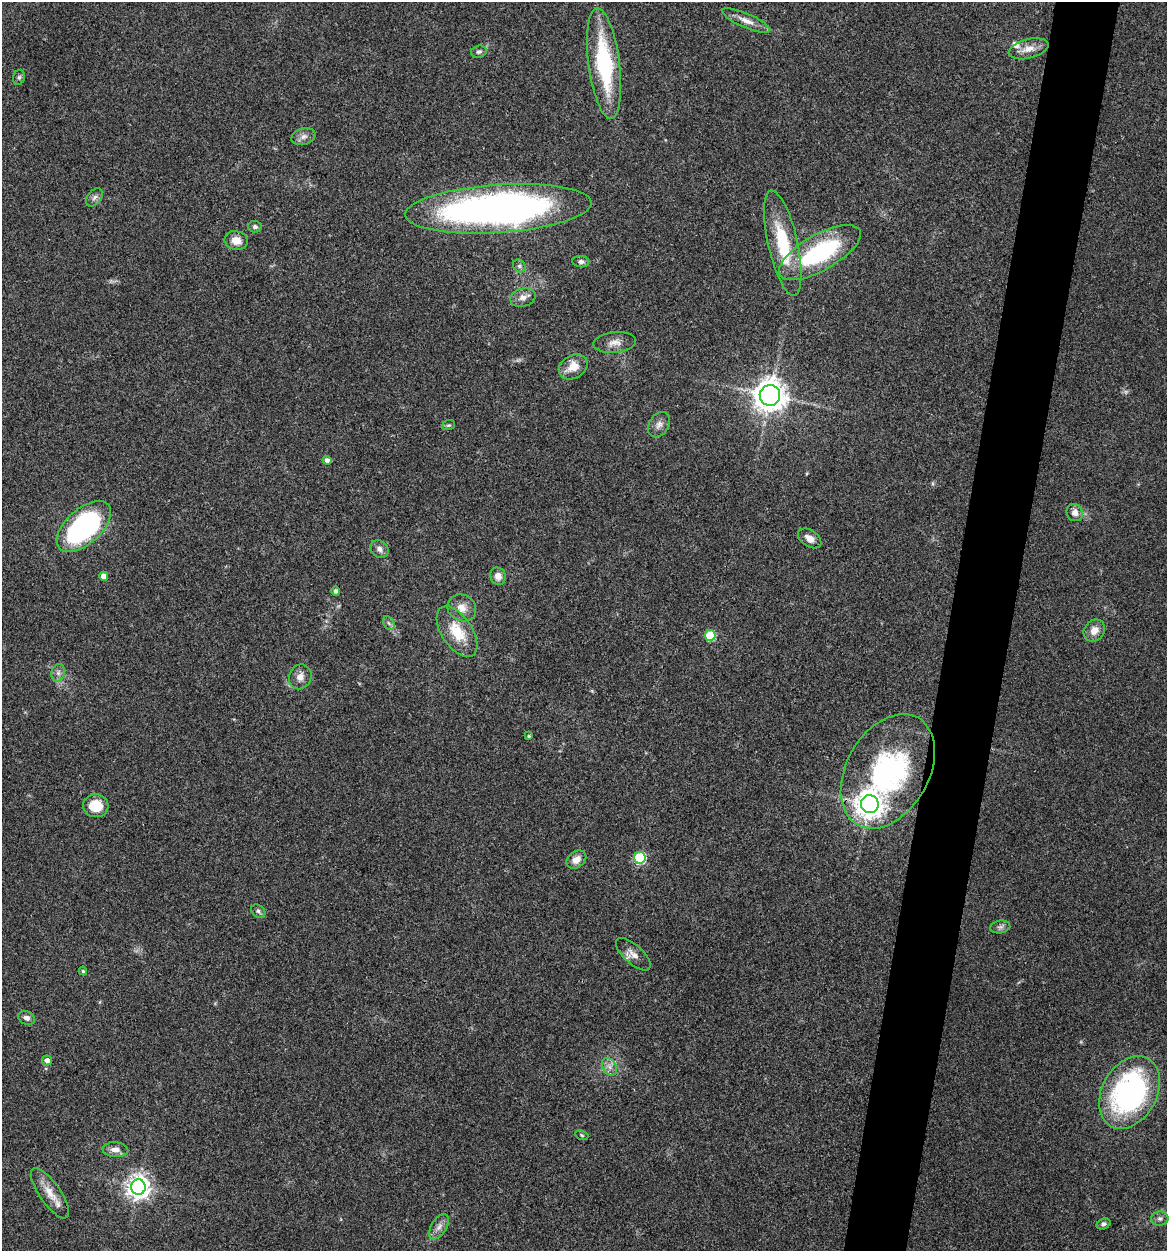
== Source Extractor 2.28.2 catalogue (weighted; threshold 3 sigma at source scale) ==
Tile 10 of 4 x 4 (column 2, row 3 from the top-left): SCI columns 1408-2572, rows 1253-2501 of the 5022 x 5005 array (HDU 1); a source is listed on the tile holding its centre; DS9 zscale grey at full resolution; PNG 1169 x 1253 px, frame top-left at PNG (2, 2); each listed source drawn as its Kron ellipse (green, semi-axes under 4 px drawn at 4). Shown black and unused: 5% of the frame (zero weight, under 3 of 4 exposures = <1% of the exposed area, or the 3 px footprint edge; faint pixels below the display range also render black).
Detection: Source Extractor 2.28.2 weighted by HDU 2 'WHT'; one run over the whole footprint, this tile lists its part. Background 0.0635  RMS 0.0051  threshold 0.023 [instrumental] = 3 sigma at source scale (4.5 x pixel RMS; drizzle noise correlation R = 1.50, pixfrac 1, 0.05/0.05 arcsec/px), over >= 5 px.
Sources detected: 58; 1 too faint to see at this stretch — neither listed nor drawn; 1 inside a brighter listed object's ellipse — not listed separately; the other 56 listed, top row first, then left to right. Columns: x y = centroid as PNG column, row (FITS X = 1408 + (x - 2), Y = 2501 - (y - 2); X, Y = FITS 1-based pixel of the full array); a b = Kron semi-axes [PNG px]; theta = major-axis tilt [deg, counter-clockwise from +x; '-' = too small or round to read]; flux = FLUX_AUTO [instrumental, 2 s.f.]
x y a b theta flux
746 21 26 7 -23 5.2
1028 49 20 9 14 5.5
479 52 8 6 15 1.3
604 64 56 15 -83 56
19 77 8 6 74 1.1
303 137 12 8 18 3
94 197 10 6 50 1.9
498 209 93 24 4 280
255 227 7 6 - 1.3
236 240 11 9 -11 5.7
783 243 54 14 -77 30
820 252 46 18 30 58
581 262 8 5 -6 1.7
519 266 7 6 - 1.2
523 297 13 9 16 3.4
615 342 21 10 6 5
573 367 15 11 32 8.2
770 395 10 10 - 740
448 425 7 5 18 0.87
659 425 14 10 56 3.3
327 460 4 4 - 2.1
1075 513 9 8 - 3.5
84 526 33 17 42 99
810 538 13 8 -34 3.8
379 549 10 8 -41 2.4
104 576 4 4 - 4.9
498 576 9 8 - 3.7
336 591 4 4 - 1.5
462 608 15 13 -31 5.4
389 623 7 5 -59 1.3
1094 630 12 10 48 4.8
457 632 29 15 -56 15
710 635 5 5 - 28
58 673 9 6 76 2.1
300 677 13 11 68 3.9
529 736 4 3 - 0.69
888 771 62 41 60 110
870 804 9 9 - 580
96 806 13 11 -4 11
640 858 6 6 - 59
576 860 11 8 36 4.5
258 911 8 5 -41 1.2
1000 927 10 6 10 1.5
633 954 22 9 -42 4.4
83 971 4 4 - 0.66
27 1018 8 6 -22 2.3
47 1061 5 5 - 3.2
609 1067 9 6 -56 2.6
1129 1092 39 27 61 110
582 1135 7 4 -21 0.69
115 1150 13 7 -4 3.6
138 1187 7 7 - 430
50 1193 30 10 -55 8.3
1160 1218 9 7 9 1.8
1104 1224 7 5 26 1.5
439 1227 14 7 58 3.2
Isophote crosses this tile's border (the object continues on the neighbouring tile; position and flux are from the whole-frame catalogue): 1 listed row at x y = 1129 1092